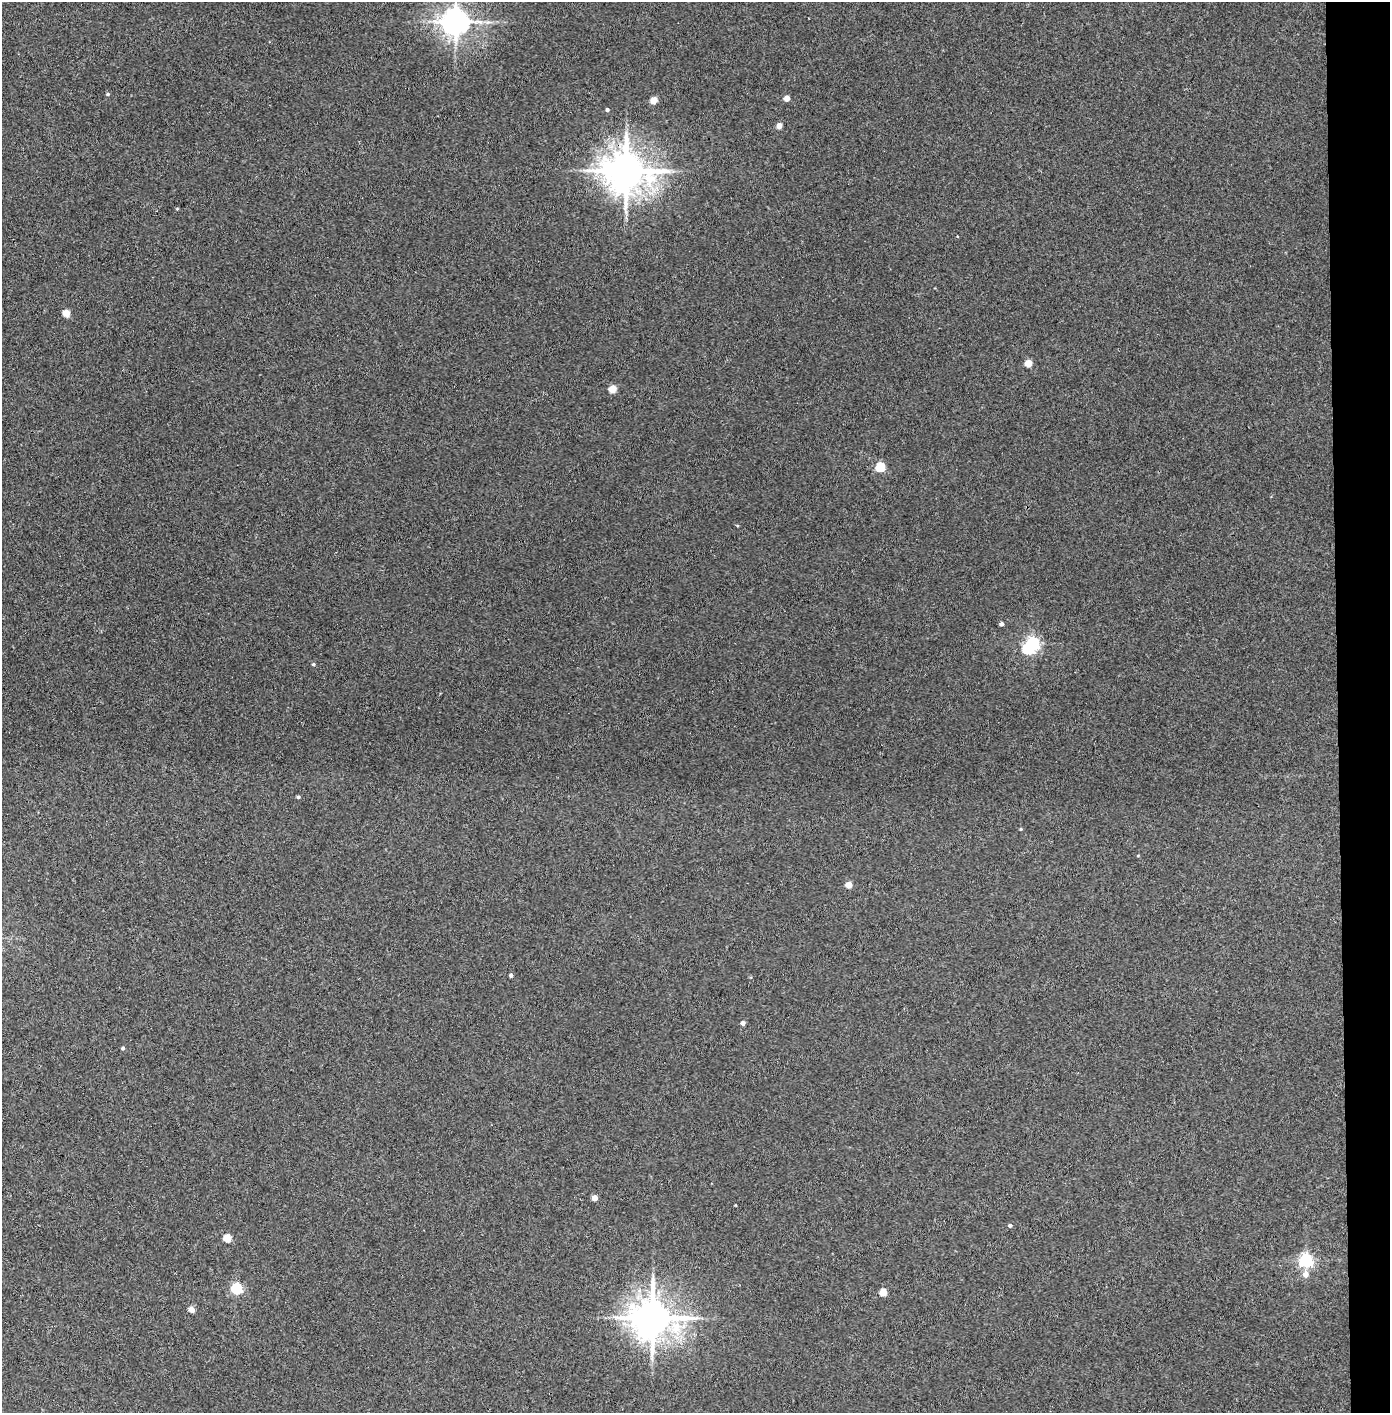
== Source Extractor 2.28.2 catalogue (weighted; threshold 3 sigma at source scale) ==
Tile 6 of 3 x 3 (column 3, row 2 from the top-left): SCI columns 2855-4242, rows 1415-2825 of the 4321 x 4242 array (HDU 1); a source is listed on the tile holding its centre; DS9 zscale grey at full resolution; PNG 1392 x 1415 px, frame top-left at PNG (2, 2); no overlay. Shown black and unused: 4% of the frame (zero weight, under 3 of 4 exposures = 6% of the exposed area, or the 3 px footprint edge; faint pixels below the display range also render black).
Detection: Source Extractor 2.28.2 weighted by HDU 2 'WHT'; one run over the whole footprint, this tile lists its part. Background 0.0767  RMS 0.0062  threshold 0.0277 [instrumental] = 3 sigma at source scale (4.5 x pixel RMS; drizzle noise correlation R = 1.50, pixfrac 1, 0.05/0.05 arcsec/px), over >= 5 px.
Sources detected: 33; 1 inside a brighter object's white glare — not listed; the other 32 listed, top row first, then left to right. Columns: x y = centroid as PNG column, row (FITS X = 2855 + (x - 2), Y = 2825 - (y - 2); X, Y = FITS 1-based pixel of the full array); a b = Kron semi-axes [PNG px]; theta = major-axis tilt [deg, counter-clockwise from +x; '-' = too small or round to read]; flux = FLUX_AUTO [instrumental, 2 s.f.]
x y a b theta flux
455 22 8 8 - 820
108 94 5 4 - 0.85
787 98 4 4 - 5.8
654 100 5 4 - 10
607 110 4 4 - 1.1
779 126 4 4 - 5.6
626 171 12 11 - 2100
177 209 4 4 - 0.53
66 313 5 4 - 13
1028 363 5 5 - 12
612 389 5 5 - 13
880 467 5 5 - 30
1001 624 4 4 - 1.7
1033 643 6 5 - 140
313 664 4 4 - 0.9
298 797 5 4 - 0.99
1021 829 5 3 - 0.53
1138 855 4 3 - 0.52
849 885 5 4 - 8.8
511 975 4 3 - 1.4
743 1023 4 4 - 2.2
123 1048 4 4 - 1.1
594 1198 4 4 - 6.1
735 1205 4 2 - 0.4
1010 1225 5 4 - 1.3
227 1238 5 4 - 18
1306 1260 6 6 - 130
1305 1274 7 6 - 4.6
236 1288 5 5 - 74
883 1292 5 4 - 13
191 1309 5 4 - 7.2
652 1318 12 11 - 1900
Overlapping masked pixels (flux is a lower limit): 1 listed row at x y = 626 171